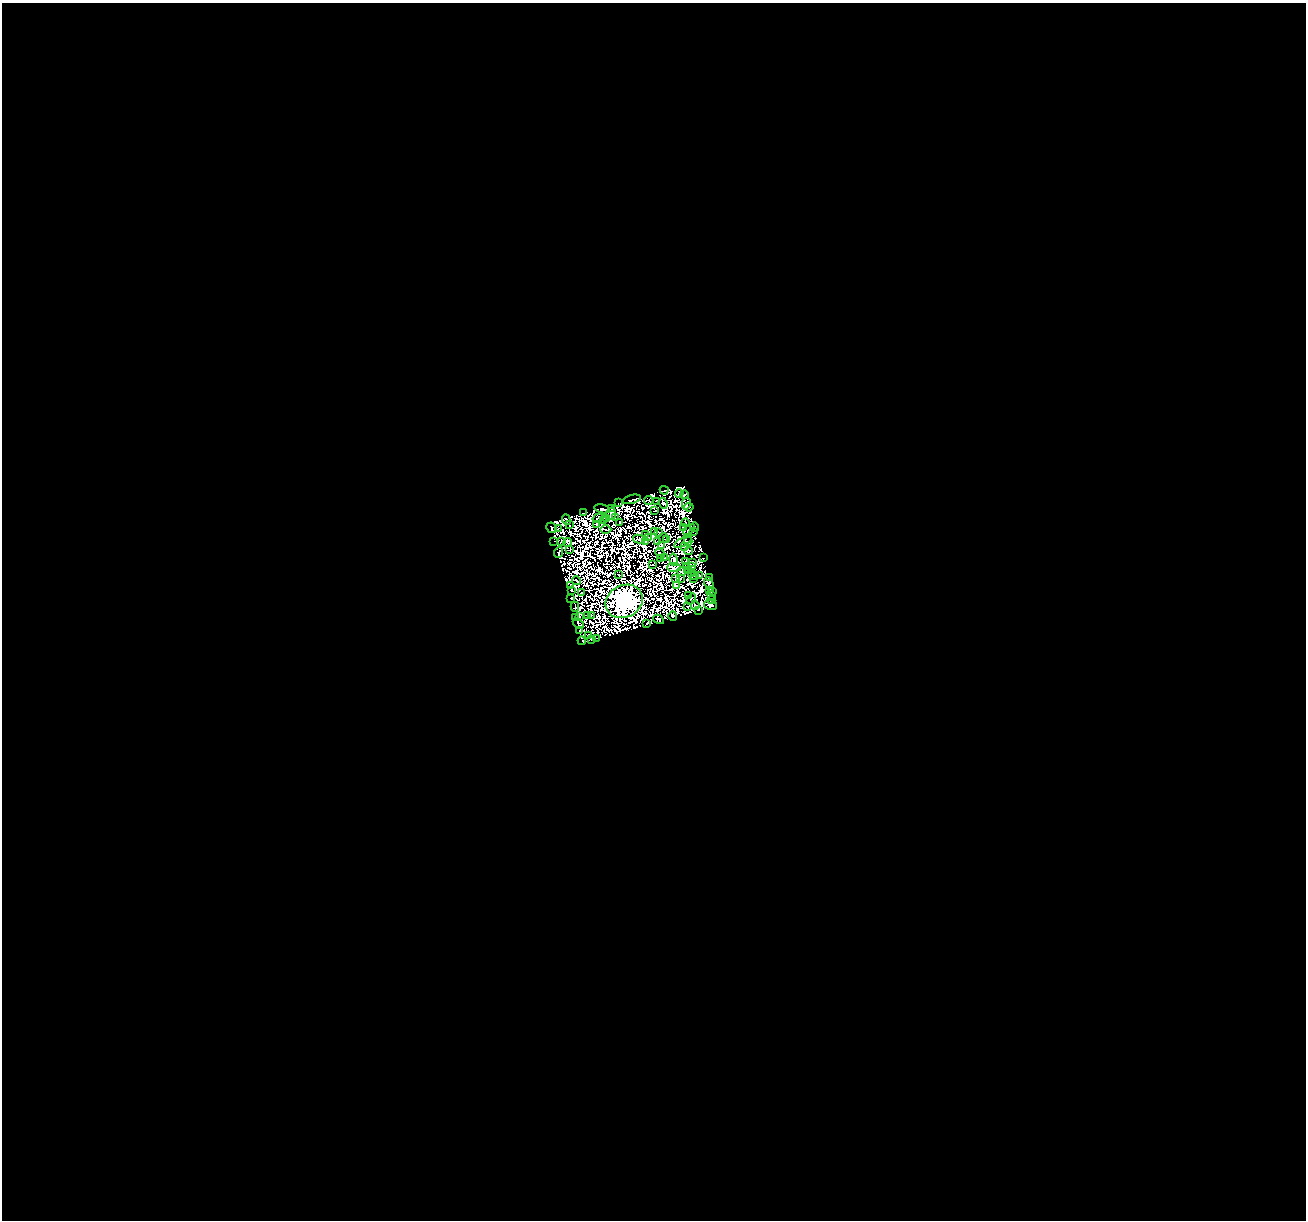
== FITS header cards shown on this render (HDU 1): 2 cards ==
NAXIS1  =                 1304
NAXIS2  =                 1218

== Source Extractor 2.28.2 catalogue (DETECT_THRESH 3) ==
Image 1304 x 1218 px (HDU 1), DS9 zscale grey, 1 PNG px = 1 image px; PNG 1308 x 1222 px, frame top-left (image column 1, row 1218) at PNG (2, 3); each listed source drawn as its Kron ellipse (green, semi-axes under 4 px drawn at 4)
Background 0.0285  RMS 6.7e-06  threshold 2.00e-05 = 3 sigma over >= 5 px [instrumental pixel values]
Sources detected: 212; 109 with non-positive FLUX_AUTO (blend fragments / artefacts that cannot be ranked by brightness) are neither listed nor drawn; the other 103 listed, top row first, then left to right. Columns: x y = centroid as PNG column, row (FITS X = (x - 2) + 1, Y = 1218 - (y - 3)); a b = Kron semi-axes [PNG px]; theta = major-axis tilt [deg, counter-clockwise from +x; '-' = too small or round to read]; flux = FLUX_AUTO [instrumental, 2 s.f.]
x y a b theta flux
664 490 4 2 - 0.25
679 493 4 2 - 0.017
684 495 4 3 - 0.24
632 499 9 3 14 0.24
649 500 5 2 - 0.085
657 502 3 2 - 0.078
619 503 4 2 - 0.091
663 503 5 2 - 0.045
686 504 6 3 79 0.89
689 507 5 3 - 0.66
602 509 8 2 -13 0.18
612 509 3 2 - 0.063
655 511 3 2 - 0.15
584 513 4 3 - 0.59
611 514 6 4 80 0.32
598 518 5 2 - 0.053
607 518 3 2 - 0.0049
615 518 3 2 - 0.091
566 520 5 2 - 0.17
603 521 3 2 - 0.15
620 523 3 2 - 0.47
685 523 4 2 - 0.06
569 525 3 2 - 0.15
597 525 3 2 - 0.25
683 527 3 2 - 0.3
695 527 4 3 - 0.43
551 528 6 5 - 0.43
558 528 3 2 - 0.18
606 530 5 2 - 0.08
689 530 7 2 43 0.83
655 532 2 2 - 0.23
693 532 2 2 - 0.24
659 533 2 2 - 0.26
645 534 3 2 - 0.28
648 538 2 2 - 0.14
663 538 5 2 - 0.31
639 539 6 3 -13 0.33
666 539 2 2 - 0.15
554 541 2 2 - 0.16
561 541 3 2 - 0.39
646 541 3 2 - 0.085
688 541 4 3 - 0.05
658 542 2 2 - 0.0054
683 542 10 3 32 0.15
567 543 5 2 - 0.21
661 546 4 4 - 0.3
685 547 3 2 - 0.39
570 550 4 2 - 0.24
688 551 4 3 - 0.4
558 552 6 2 69 0.41
660 554 5 2 - 0.088
660 558 2 2 - 0.17
664 558 3 2 - 0.55
704 558 3 2 - 0.3
674 560 6 3 -77 0.13
685 561 3 3 - 0.35
692 562 3 2 - 0.15
652 565 2 2 - 0.34
687 566 4 2 - 0.037
692 567 3 2 - 0.22
674 568 7 4 -2 0.75
687 570 4 2 - 0.33
682 571 5 3 - 0.59
692 572 3 2 - 0.18
618 575 3 2 - 0.15
695 575 2 2 - 0.28
700 575 3 2 - 0.054
709 577 2 2 - 0.14
675 578 3 2 - 0.23
680 578 2 2 - 0.17
693 578 2 2 - 0.16
577 581 4 2 - 0.061
709 584 7 4 -71 2.2
571 586 3 2 - 0.22
676 586 3 2 - 0.82
572 590 3 2 - 0.38
709 591 3 2 - 0.3
713 592 2 2 - 0.16
582 593 2 2 - 0.3
711 595 2 2 - 0.33
689 596 2 2 - 0.075
571 598 3 2 - 0.73
691 599 6 2 54 0.11
711 600 4 3 - 0.17
624 601 19 16 28 870
695 605 4 2 - 0.38
711 605 7 4 -14 2.4
688 606 3 2 - 0.091
575 607 5 2 - 0.42
698 610 3 2 - 0.28
587 615 3 2 - 0.69
592 616 2 2 - 0.17
673 616 5 3 - 0.29
579 617 3 2 - 0.35
576 618 2 2 - 0.15
658 619 6 4 -30 0.22
578 624 6 4 -43 0.88
647 624 3 2 - 0.41
579 631 3 2 - 0.48
588 635 3 2 - 0.31
596 639 2 2 - 0.17
592 640 3 2 - 0.24
582 641 4 2 - 0.23
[109 non-positive-flux detections neither listed nor drawn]